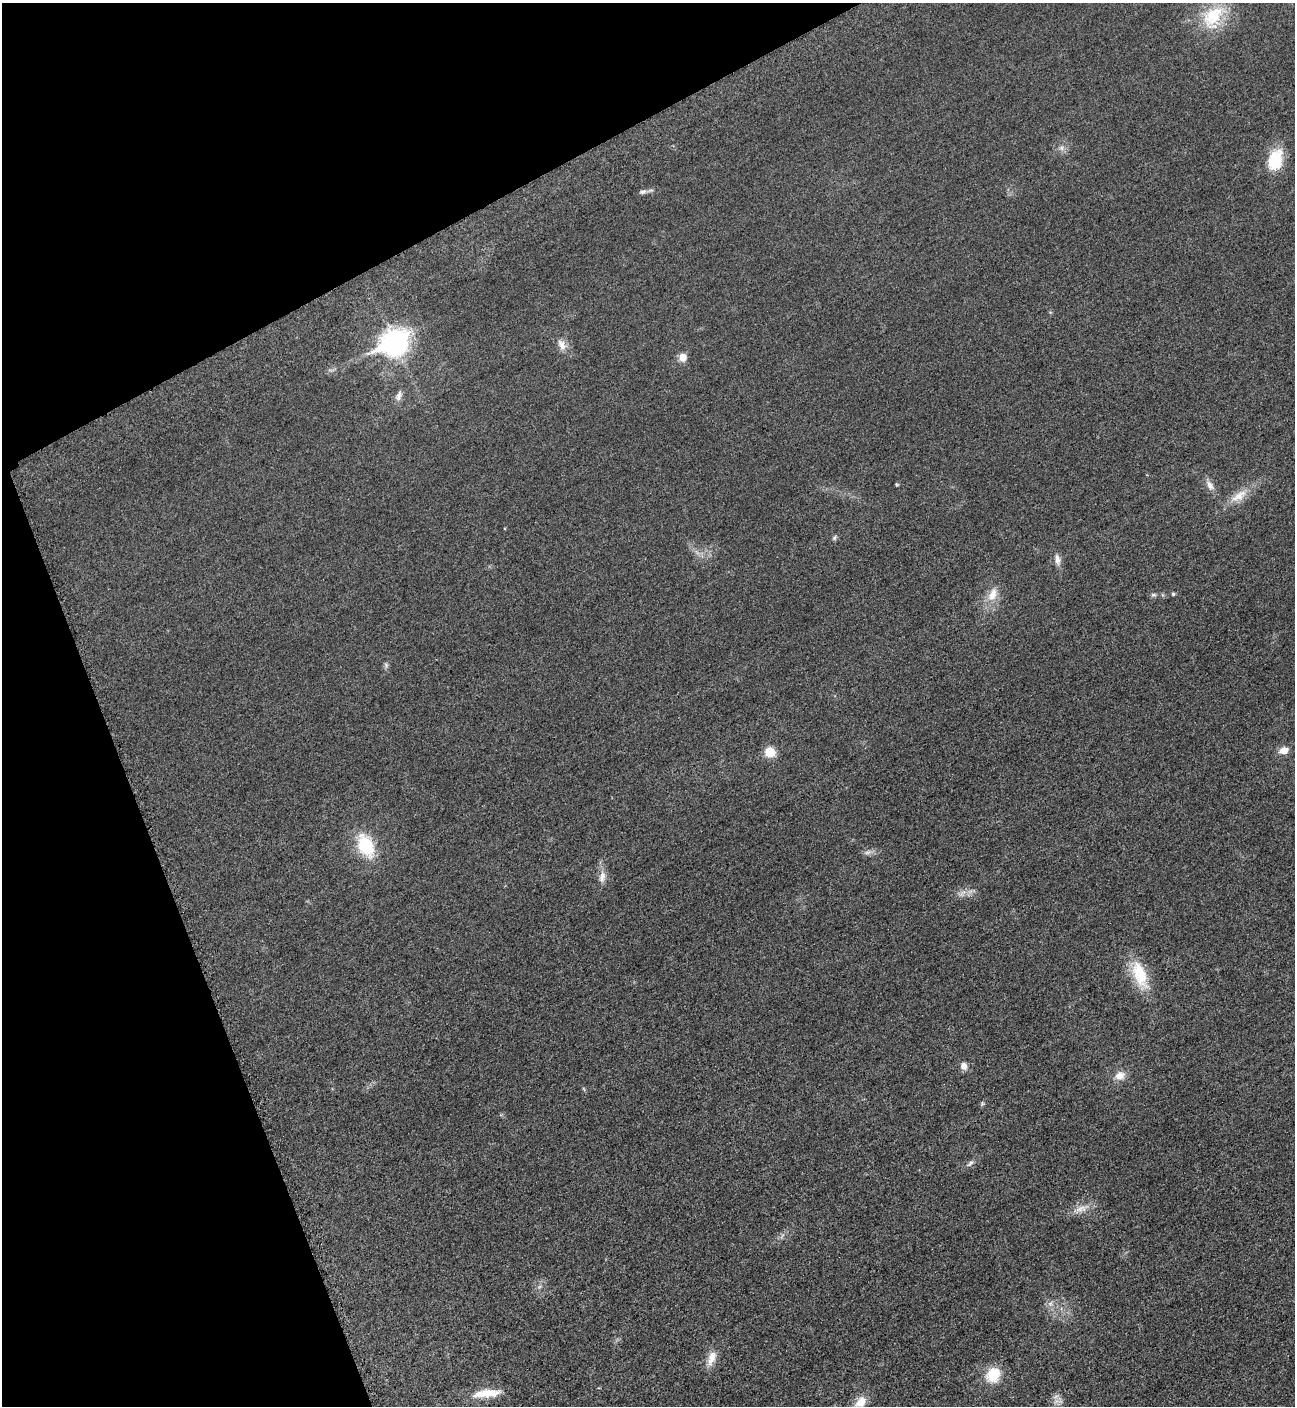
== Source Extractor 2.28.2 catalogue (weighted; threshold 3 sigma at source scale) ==
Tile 5 of 4 x 4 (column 1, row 2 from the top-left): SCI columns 302-1594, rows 2873-4276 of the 5669 x 5701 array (HDU 1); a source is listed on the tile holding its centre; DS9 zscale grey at full resolution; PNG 1297 x 1408 px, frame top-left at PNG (2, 3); no overlay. Shown black and unused: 21% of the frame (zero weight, under 3 of 5 exposures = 4% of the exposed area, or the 3 px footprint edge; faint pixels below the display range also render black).
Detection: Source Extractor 2.28.2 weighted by HDU 2 'WHT'; one run over the whole footprint, this tile lists its part. Background 0.0193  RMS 0.0052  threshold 0.0234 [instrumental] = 3 sigma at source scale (4.5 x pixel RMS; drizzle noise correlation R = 1.50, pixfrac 1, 0.05/0.05 arcsec/px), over >= 5 px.
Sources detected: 37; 2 too faint to see at this stretch — not listed; the other 35 listed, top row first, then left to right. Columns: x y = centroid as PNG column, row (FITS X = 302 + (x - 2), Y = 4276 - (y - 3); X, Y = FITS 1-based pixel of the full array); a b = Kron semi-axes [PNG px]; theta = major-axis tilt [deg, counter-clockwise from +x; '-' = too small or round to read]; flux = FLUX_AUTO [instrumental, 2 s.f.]
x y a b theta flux
1213 17 37 24 52 25
1061 148 9 7 0 2
1275 160 25 16 73 18
643 192 10 6 17 1.6
394 342 12 9 26 450
562 345 18 10 -62 4.4
683 357 9 9 - 4.2
399 396 14 7 71 2.7
897 485 5 4 - 0.56
1210 485 16 8 -54 3.4
1239 496 28 12 35 8.5
834 538 8 5 46 1.1
1057 559 16 8 -77 3.3
992 594 22 12 68 7.8
1173 594 5 4 - 0.67
1153 595 7 5 0 1.1
1283 750 11 8 16 4.7
770 752 10 9 - 9.2
366 846 23 15 -66 26
867 852 13 5 10 2.1
602 877 18 8 79 4
1140 975 37 16 -68 20
963 1066 9 8 - 3.2
1120 1075 13 10 17 4.9
584 1089 6 4 -71 0.6
982 1103 6 5 - 0.8
970 1163 11 5 42 1.6
1081 1209 23 9 19 5.5
539 1287 7 5 44 1.1
1050 1304 8 7 - 2.1
711 1358 23 10 71 5.9
993 1375 21 17 50 12
487 1393 34 9 6 10
1056 1401 9 6 25 2.2
861 1402 17 11 42 6.9